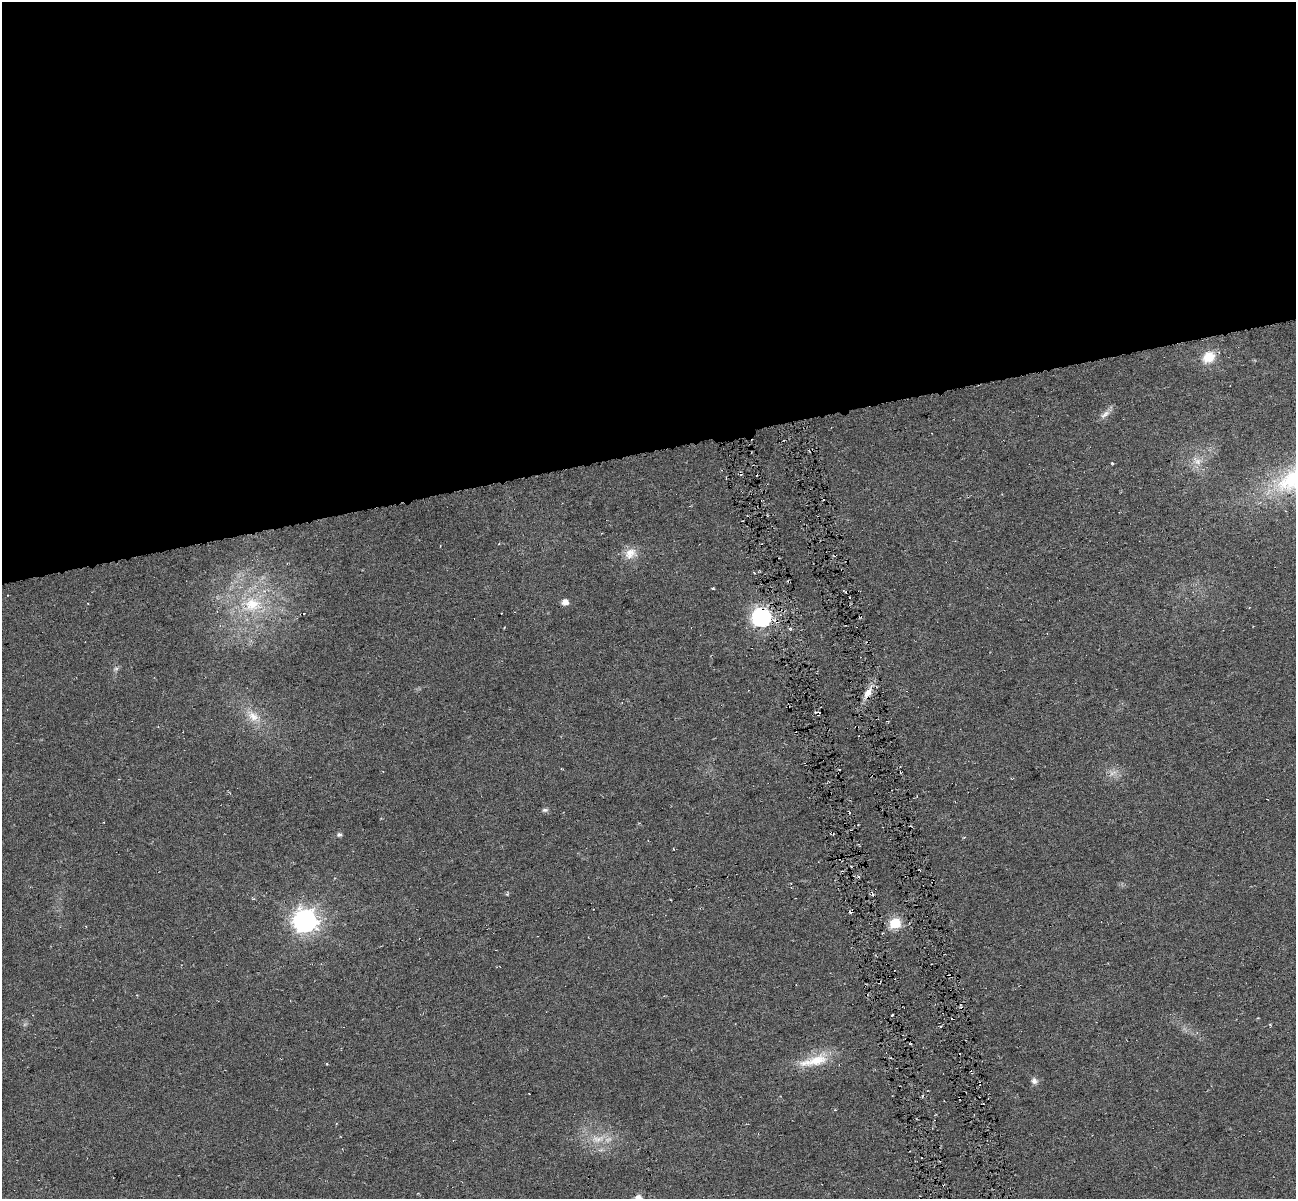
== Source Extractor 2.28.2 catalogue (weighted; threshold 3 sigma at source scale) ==
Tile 2 of 4 x 4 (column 2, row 1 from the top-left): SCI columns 1295-2588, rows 3687-4883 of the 5176 x 4928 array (HDU 1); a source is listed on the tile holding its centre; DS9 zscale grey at full resolution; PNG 1298 x 1201 px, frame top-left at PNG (2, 2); no overlay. Shown black and unused: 38% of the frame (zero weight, under 3 of 6 exposures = <1% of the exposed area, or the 3 px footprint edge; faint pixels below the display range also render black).
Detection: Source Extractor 2.28.2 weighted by HDU 2 'WHT'; one run over the whole footprint, this tile lists its part. Background 0.00952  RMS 0.0053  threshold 0.0215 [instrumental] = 3 sigma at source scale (4.09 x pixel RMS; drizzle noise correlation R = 1.36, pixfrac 0.8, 0.0396/0.0396 arcsec/px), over >= 5 px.
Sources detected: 38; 1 too faint to see at this stretch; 12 cosmic-ray / hot-pixel residue — not listed; the other 25 listed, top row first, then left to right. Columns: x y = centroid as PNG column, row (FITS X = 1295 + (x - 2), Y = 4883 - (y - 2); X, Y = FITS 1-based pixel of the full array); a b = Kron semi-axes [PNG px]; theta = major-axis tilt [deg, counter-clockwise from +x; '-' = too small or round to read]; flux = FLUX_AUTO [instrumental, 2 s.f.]
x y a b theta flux
1209 357 15 11 29 9
1105 414 16 6 35 2.9
1198 461 9 8 - 3.2
1112 463 3 2 - 0.46
630 553 18 14 34 6.2
565 602 5 5 - 4.2
252 604 26 22 5 23
304 614 2 2 - 0.3
761 617 7 7 - 220
868 693 14 8 49 3.5
253 716 20 13 -47 8
1113 773 13 4 25 2
1012 778 4 3 - 0.36
545 810 8 6 0 1.1
339 835 6 5 - 1.2
791 887 3 2 - 0.33
507 894 5 4 - 0.57
305 921 8 8 - 420
895 923 6 6 - 33
892 1015 3 3 - 0.63
941 1026 4 2 - 0.56
814 1061 47 13 14 15
1034 1081 9 7 -58 2.1
959 1098 3 2 - 0.47
598 1139 23 11 1 8.7
Overlapping masked pixels (flux is a lower limit): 2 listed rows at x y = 761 617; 959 1098